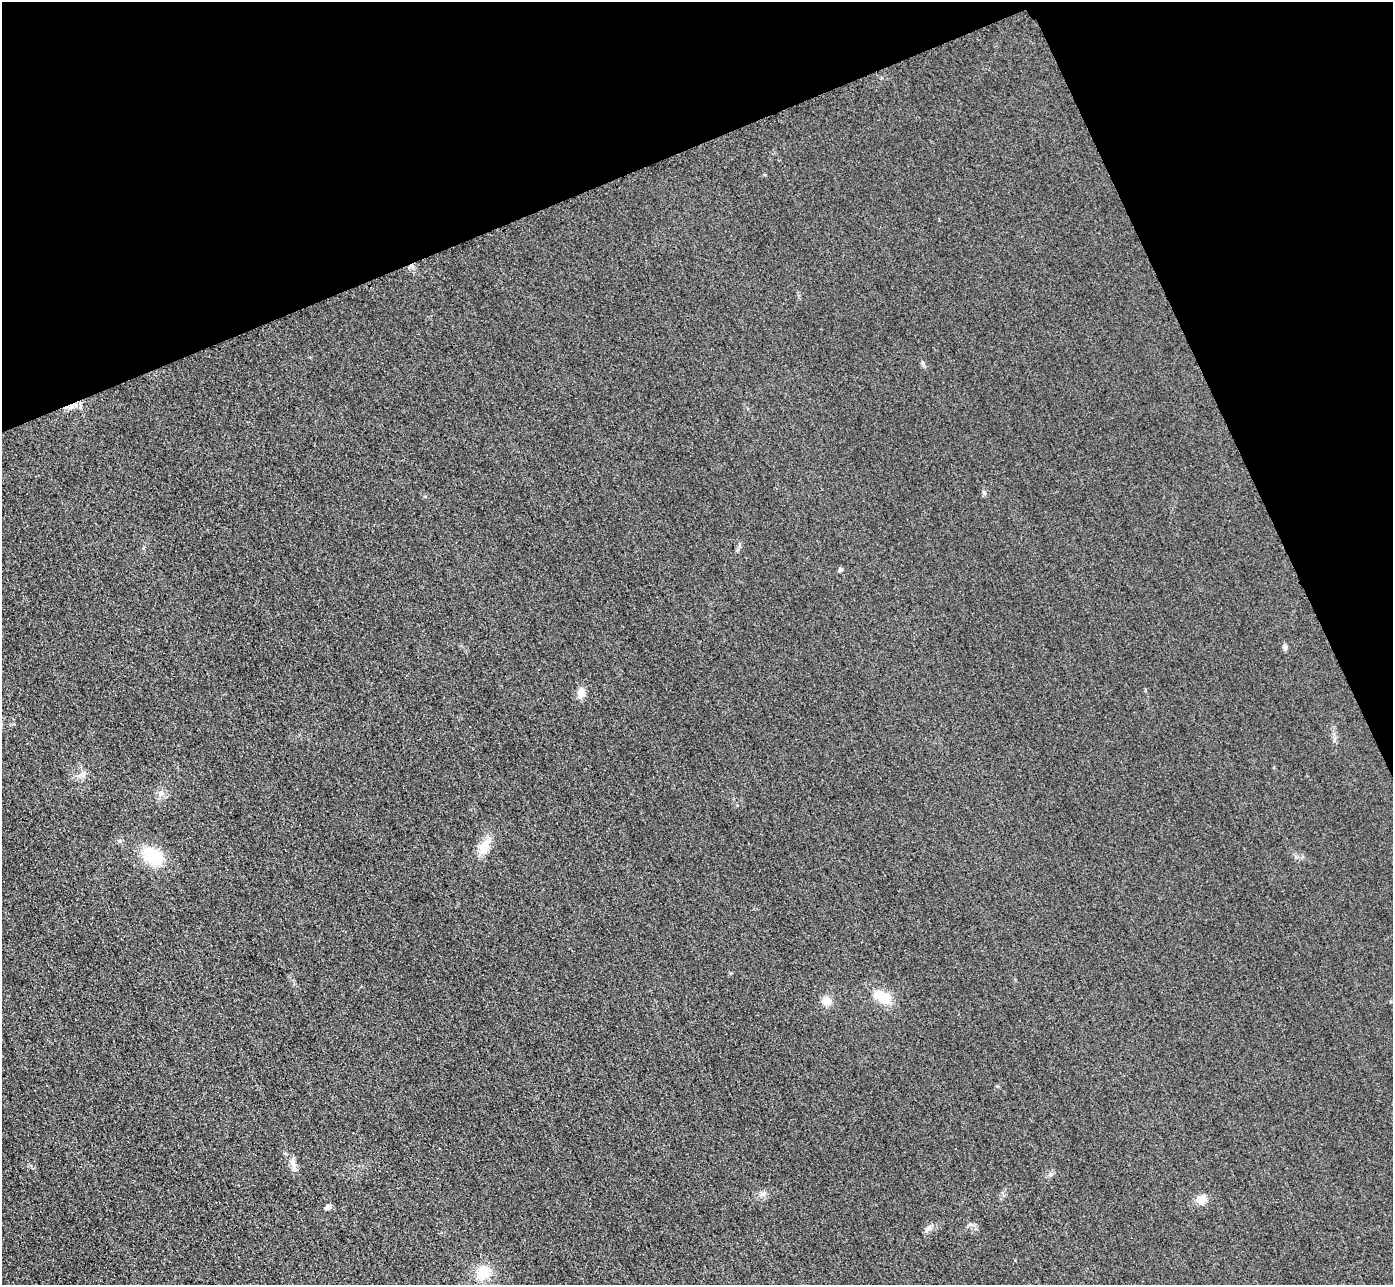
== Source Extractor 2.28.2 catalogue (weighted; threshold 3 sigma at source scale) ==
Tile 3 of 4 x 4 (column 3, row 1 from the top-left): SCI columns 2813-4203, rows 4157-5439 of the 5626 x 5614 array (HDU 1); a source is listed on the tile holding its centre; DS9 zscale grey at full resolution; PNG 1395 x 1287 px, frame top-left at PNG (2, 2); no overlay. Shown black and unused: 21% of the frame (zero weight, under 3 of 4 exposures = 3% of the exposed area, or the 3 px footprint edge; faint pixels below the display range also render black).
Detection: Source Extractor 2.28.2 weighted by HDU 2 'WHT'; one run over the whole footprint, this tile lists its part. Background 0.0828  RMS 0.017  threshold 0.0787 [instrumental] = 3 sigma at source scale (4.5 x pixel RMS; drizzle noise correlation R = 1.50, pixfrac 1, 0.05/0.05 arcsec/px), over >= 5 px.
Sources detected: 17; all 17 listed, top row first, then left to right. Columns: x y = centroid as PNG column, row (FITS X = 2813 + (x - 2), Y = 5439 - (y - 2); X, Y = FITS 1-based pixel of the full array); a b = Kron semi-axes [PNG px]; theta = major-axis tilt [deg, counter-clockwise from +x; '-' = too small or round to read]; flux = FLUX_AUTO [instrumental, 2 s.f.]
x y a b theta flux
923 363 7 5 -80 3.8
984 493 5 5 - 3.2
840 570 5 5 - 3.9
1285 647 8 5 -89 4
581 693 11 8 80 15
82 774 8 7 - 6.9
161 793 8 6 81 6.4
484 847 23 12 62 26
153 856 20 14 -26 73
882 997 20 12 -28 37
826 1001 10 9 - 17
293 1163 16 7 -71 11
762 1194 7 5 45 4.3
1201 1200 14 10 18 14
328 1207 7 6 - 7.9
928 1229 7 4 19 4.3
483 1272 16 15 - 36
Unlisted compact peaks at least as high as the median listed source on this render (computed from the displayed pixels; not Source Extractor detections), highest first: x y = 1050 1174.